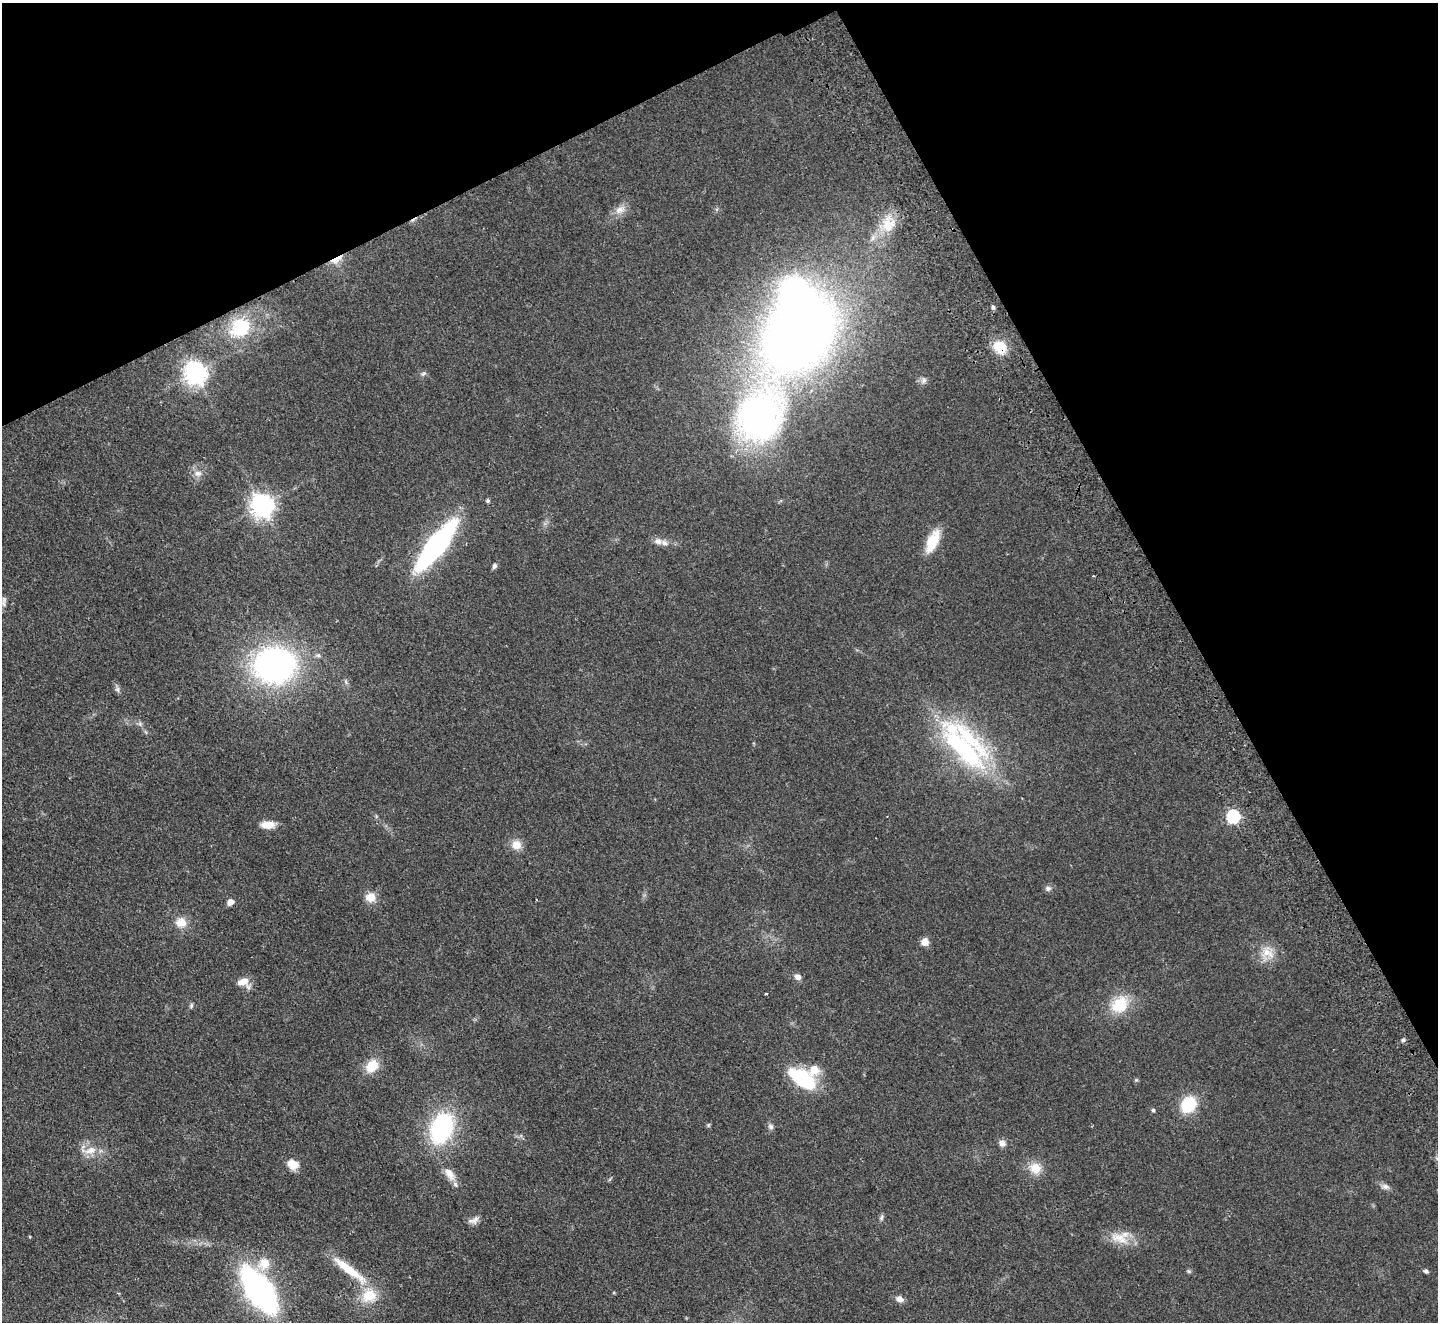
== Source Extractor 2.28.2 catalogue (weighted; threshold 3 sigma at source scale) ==
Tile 3 of 4 x 4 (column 3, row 1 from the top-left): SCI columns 2922-4357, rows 4284-5603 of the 5845 x 5791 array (HDU 1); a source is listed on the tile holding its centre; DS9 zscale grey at full resolution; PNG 1440 x 1324 px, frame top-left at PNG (2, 3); no overlay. Shown black and unused: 26% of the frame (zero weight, under 2 of 3 exposures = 3% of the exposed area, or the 3 px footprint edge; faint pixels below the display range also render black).
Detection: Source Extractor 2.28.2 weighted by HDU 2 'WHT'; one run over the whole footprint, this tile lists its part. Background 0.102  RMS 0.0081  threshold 0.0365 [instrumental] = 3 sigma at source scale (4.5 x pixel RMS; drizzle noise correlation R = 1.50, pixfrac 1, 0.05/0.05 arcsec/px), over >= 5 px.
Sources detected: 70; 2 inside a brighter object's white glare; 1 cosmic-ray / hot-pixel residue — not listed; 4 inside a brighter listed object's ellipse — not listed separately; the other 63 listed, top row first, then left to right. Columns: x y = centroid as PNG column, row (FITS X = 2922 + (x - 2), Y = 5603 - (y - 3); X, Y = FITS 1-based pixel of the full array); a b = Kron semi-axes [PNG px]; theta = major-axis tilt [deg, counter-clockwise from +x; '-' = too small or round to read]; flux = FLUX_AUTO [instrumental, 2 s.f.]
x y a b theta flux
620 210 15 9 18 6.3
888 224 25 20 82 23
336 260 16 6 32 7.2
993 307 4 4 - 1.9
240 327 30 24 40 39
799 333 66 50 52 840
1000 347 15 12 -44 18
195 373 8 7 - 590
424 373 8 5 43 1.6
924 381 9 6 52 2.7
759 417 66 45 66 280
198 473 11 8 11 4.7
488 501 5 4 - 1.4
262 506 8 7 - 610
658 541 10 8 -23 4.1
932 541 28 12 65 20
436 545 41 12 52 220
494 566 7 6 - 2
4 600 11 6 -81 2.6
274 665 31 26 3 260
117 689 8 6 -79 2.1
140 724 6 5 - 1.7
964 748 83 26 -45 120
1233 816 6 6 - 100
268 825 16 8 0 8.8
517 845 13 12 - 8.1
1048 888 8 7 - 2.4
370 897 13 11 -1 8.5
230 902 7 6 - 4.8
181 922 14 13 - 9.3
925 942 8 7 - 6.8
1266 953 16 14 54 12
798 977 9 7 -25 3.4
243 982 16 8 17 7.7
766 994 3 2 - 0.74
191 1005 7 4 72 1.3
1120 1005 23 18 45 26
1403 1040 5 5 - 1.4
372 1066 15 11 51 16
802 1077 26 16 -25 56
1136 1080 5 4 - 0.97
1188 1104 17 15 52 29
1153 1110 5 4 - 1.4
708 1125 5 5 - 1
771 1127 8 7 - 2.3
442 1128 24 16 69 120
1002 1143 8 8 - 3.6
90 1150 19 9 17 9.1
293 1164 12 9 -18 12
1035 1168 16 14 -22 11
449 1174 19 11 -57 9
1385 1187 11 7 -17 3.2
881 1218 8 5 82 1.7
474 1220 15 8 12 4.5
29 1237 4 3 - 0.77
1119 1238 27 13 -18 15
264 1263 17 15 41 14
349 1269 51 10 -37 28
1189 1271 6 4 17 1.1
1426 1271 6 5 - 1.7
259 1290 33 15 -55 300
369 1296 21 17 21 20
900 1299 9 7 -20 4.5
Overlapping masked pixels (flux is a lower limit): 2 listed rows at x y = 336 260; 1000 347